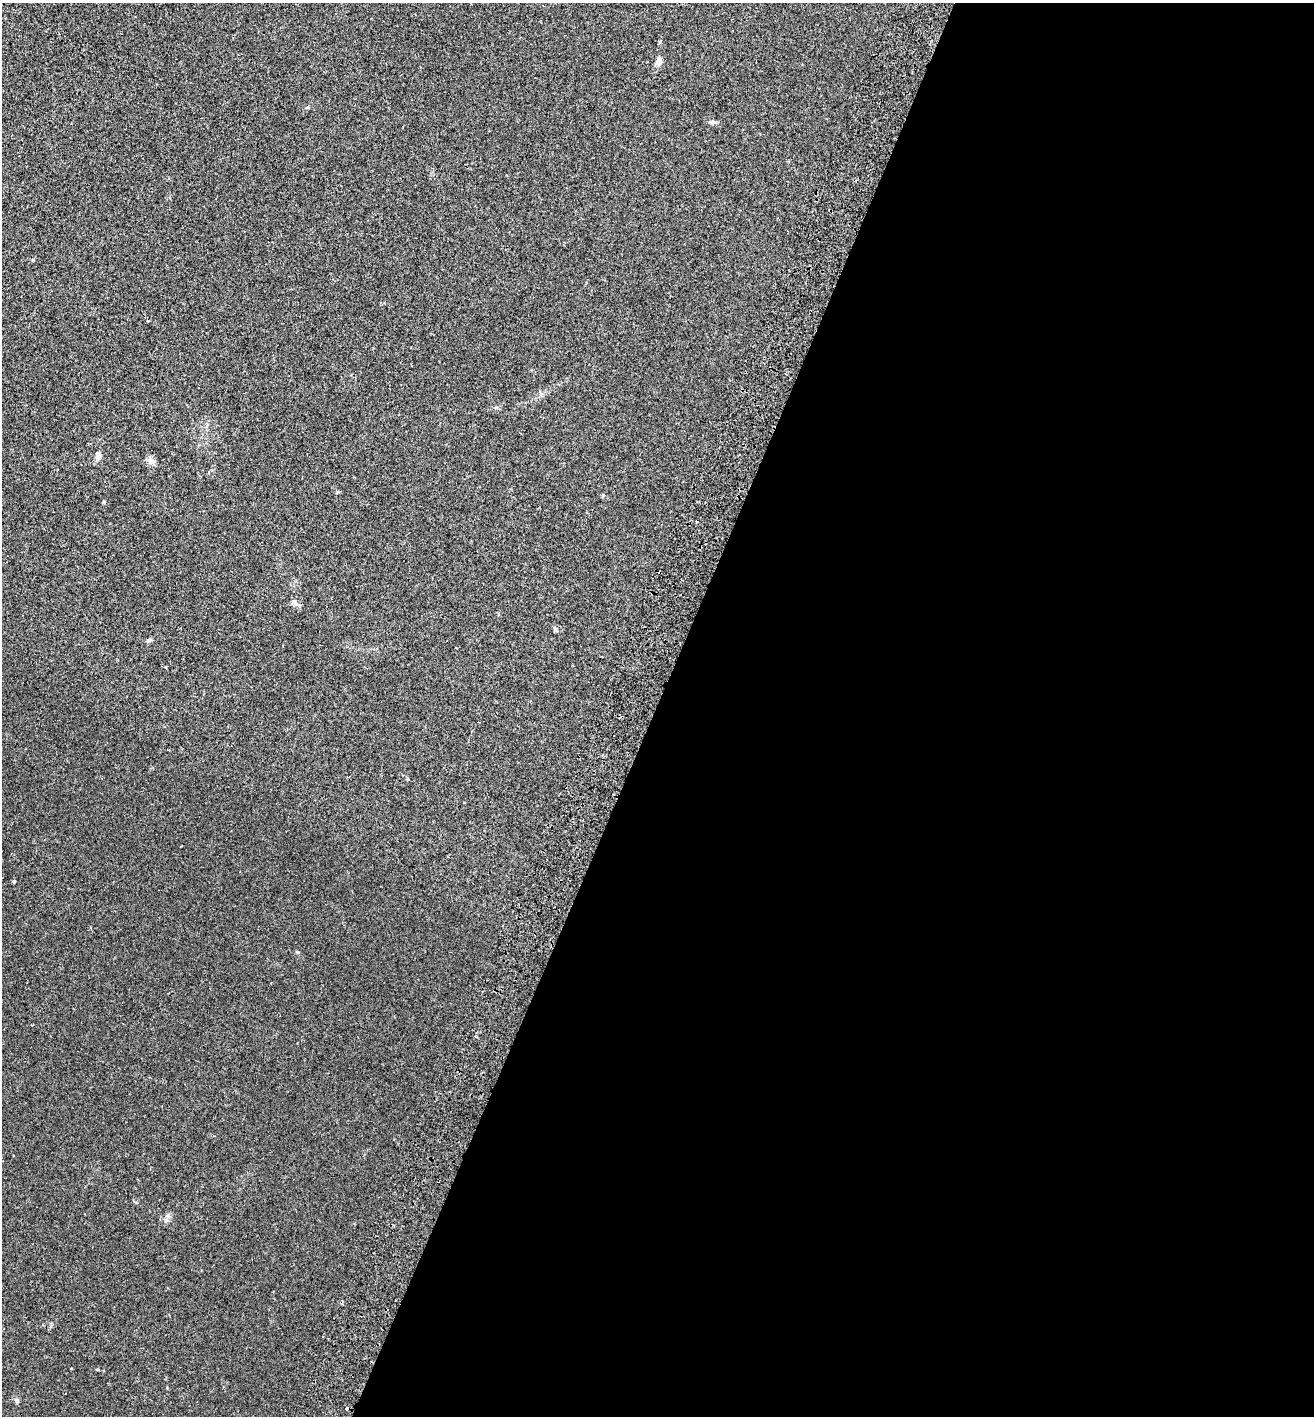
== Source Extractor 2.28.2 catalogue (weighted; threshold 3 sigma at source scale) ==
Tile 12 of 4 x 4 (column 4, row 3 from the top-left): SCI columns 4132-5443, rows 1443-2856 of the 5774 x 5714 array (HDU 1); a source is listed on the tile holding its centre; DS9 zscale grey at full resolution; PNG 1316 x 1418 px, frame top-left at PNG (2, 3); no overlay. Shown black and unused: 50% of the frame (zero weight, under 2 of 3 exposures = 3% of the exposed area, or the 3 px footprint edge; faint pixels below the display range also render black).
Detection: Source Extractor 2.28.2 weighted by HDU 2 'WHT'; one run over the whole footprint, this tile lists its part. Background 0.0195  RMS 0.0065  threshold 0.0293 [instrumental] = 3 sigma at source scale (4.5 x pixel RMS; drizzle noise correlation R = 1.50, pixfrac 1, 0.05/0.05 arcsec/px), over >= 5 px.
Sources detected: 13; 2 cosmic-ray / hot-pixel residue — not listed; the other 11 listed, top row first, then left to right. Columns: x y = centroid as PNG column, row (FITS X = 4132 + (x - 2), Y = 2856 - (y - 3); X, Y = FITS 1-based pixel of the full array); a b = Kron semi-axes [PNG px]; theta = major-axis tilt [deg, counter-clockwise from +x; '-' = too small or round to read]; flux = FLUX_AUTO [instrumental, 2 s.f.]
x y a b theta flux
659 62 11 7 75 3.6
712 122 8 5 -2 1.4
148 321 4 3 - 0.47
98 456 9 8 - 3.2
151 461 11 6 -28 2.6
603 495 4 4 - 0.64
294 602 9 6 -53 2
555 629 7 4 -46 0.98
149 640 8 4 21 1.1
14 881 4 3 - 0.92
17 1400 8 4 -81 1
Unlisted compact peaks at least as high as the median listed source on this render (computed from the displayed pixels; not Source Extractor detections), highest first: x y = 104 501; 298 952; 166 1220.